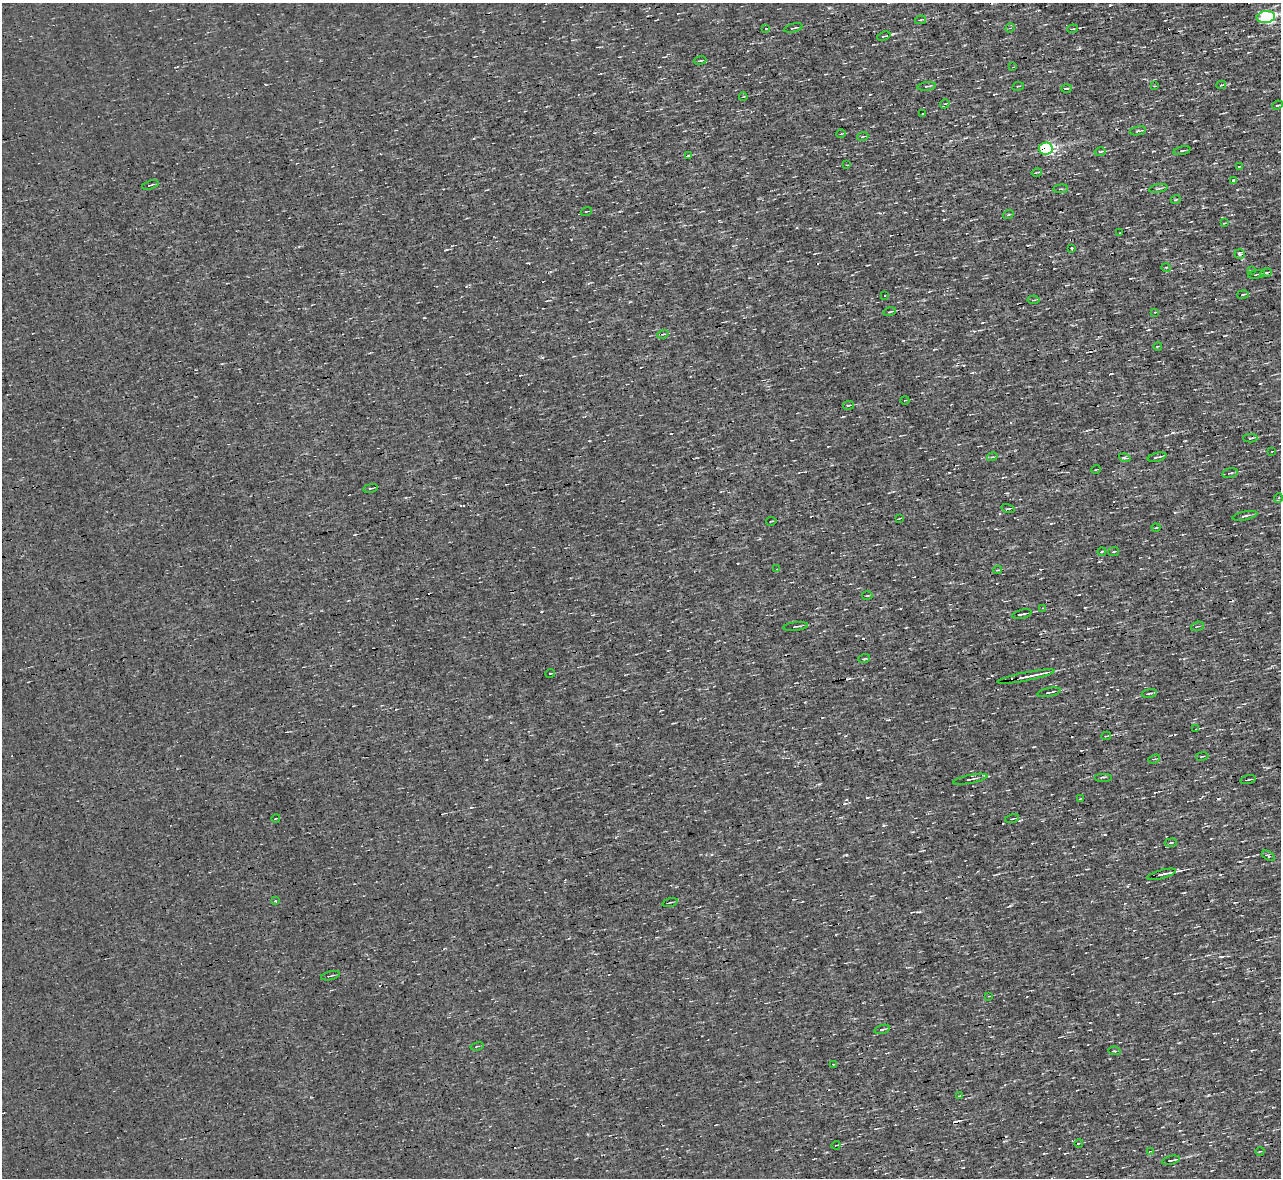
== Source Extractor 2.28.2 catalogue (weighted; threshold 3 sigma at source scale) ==
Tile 10 of 4 x 4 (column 2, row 3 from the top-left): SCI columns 1280-2558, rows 1321-2496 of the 5117 x 5112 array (HDU 1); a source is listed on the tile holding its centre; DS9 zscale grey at full resolution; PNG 1283 x 1180 px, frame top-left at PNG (2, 3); each listed source drawn as its Kron ellipse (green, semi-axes under 4 px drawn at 4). Shown black and unused: <1% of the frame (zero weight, under 3 of 4 exposures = <1% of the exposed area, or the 3 px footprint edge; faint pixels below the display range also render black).
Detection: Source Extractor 2.28.2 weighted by HDU 2 'WHT'; one run over the whole footprint, this tile lists its part. Background 0.00314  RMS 0.044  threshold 0.2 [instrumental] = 3 sigma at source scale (4.5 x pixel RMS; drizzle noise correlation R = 1.50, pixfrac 1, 0.05/0.05 arcsec/px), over >= 5 px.
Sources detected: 115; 6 cosmic-ray / hot-pixel residue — neither listed nor drawn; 2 inside a brighter listed object's ellipse — not listed separately; the other 107 listed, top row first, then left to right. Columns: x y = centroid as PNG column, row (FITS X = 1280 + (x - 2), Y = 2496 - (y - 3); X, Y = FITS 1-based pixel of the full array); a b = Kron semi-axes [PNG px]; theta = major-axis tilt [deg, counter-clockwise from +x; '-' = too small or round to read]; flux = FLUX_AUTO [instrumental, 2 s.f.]
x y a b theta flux
1266 17 9 6 6 930
921 20 5 4 - 5.8
793 28 9 3 13 8.4
1010 28 5 4 - 4.6
766 29 3 2 - 2.8
1072 29 5 3 - 5.5
884 36 7 3 18 5.5
700 60 6 3 10 5.3
1013 67 3 2 - 3.2
1221 85 5 3 - 6.3
927 86 9 2 7 6
1018 86 6 2 11 4.2
1155 86 4 2 - 3.3
1066 88 5 2 - 5
743 97 4 2 - 3.2
945 104 5 4 - 5.7
1277 105 5 3 - 6
923 113 3 2 - 5.3
1138 131 8 3 11 8.7
841 134 5 3 - 3.7
863 136 5 3 - 4.3
1046 149 7 6 - 630
1182 151 9 3 12 9.1
1100 152 5 2 - 8.7
689 155 4 2 - 4.9
847 165 3 2 - 3.2
1240 166 3 2 - 5
1037 172 5 2 - 4
1233 180 3 3 - 8.9
150 185 8 2 17 5.9
1158 188 9 3 11 7.3
1061 189 7 3 5 4.9
1176 199 5 3 - 3.8
586 211 6 2 19 3.9
1008 215 5 3 - 5
1224 223 3 2 - 3.7
1119 233 2 2 - 3.7
1072 249 3 3 - 12
1239 254 5 5 - 19
1166 267 5 3 - 4.1
1251 270 4 2 - 3.8
1266 273 6 4 17 6.4
1256 274 9 2 11 5.8
884 295 2 2 - 4.3
1243 295 6 2 10 5.8
1033 300 6 2 5 4.5
890 312 6 2 15 6.4
1155 312 3 3 - 2.6
663 334 6 3 15 6
1158 346 4 2 - 3.6
905 400 4 2 - 3.4
848 405 5 2 - 6
1250 438 7 4 -1 6.3
1272 451 3 2 - 2.7
992 457 5 3 - 4.6
1157 457 9 2 14 7.3
1125 458 6 4 -16 6.1
1096 469 4 3 - 3.1
1230 473 8 4 12 8.9
370 488 7 2 10 5.2
1278 498 5 3 - 4.3
1008 508 6 3 -15 7.8
1245 516 12 3 12 15
899 518 4 2 - 3.8
771 521 5 2 - 3.2
1156 528 4 3 - 4.4
1102 551 4 3 - 4.3
1114 552 5 3 - 4.8
777 569 3 2 - 2.8
998 570 4 3 - 5.4
867 595 5 2 - 4.3
1042 608 3 2 - 3.4
1022 614 10 3 13 9.9
796 626 12 3 6 8.4
1197 626 6 2 21 4
864 659 6 3 18 5.8
550 673 5 2 - 3.2
1026 677 29 3 11 46
1049 692 12 2 11 12
1149 693 8 2 8 7.1
1196 729 3 2 - 3.4
1106 736 5 3 - 6.2
1202 756 6 3 10 4.8
1154 759 6 4 21 5.9
1103 777 9 2 0 4.8
970 779 17 3 11 14
1248 780 8 2 15 6.3
1081 798 3 2 - 2.7
276 818 4 2 - 3.1
1012 818 7 2 13 4.5
1171 843 6 3 9 5.5
1268 856 7 4 -33 8.2
1162 874 15 3 15 25
276 901 3 3 - 8.7
670 902 8 2 18 4.5
330 976 9 2 14 6
989 996 4 3 - 4.2
882 1029 8 3 17 8.6
477 1046 7 3 14 5.7
1115 1051 6 4 -11 5.5
833 1064 3 3 - 5.3
960 1096 4 2 - 3.8
1079 1143 4 3 - 3.4
836 1145 4 2 - 3.8
1151 1151 4 2 - 3.1
1260 1151 4 2 - 3.1
1171 1160 9 2 13 11
Overlapping masked pixels (flux is a lower limit): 2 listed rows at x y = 1046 149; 1026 677
Isophote crosses this tile's border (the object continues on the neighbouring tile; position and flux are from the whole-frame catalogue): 1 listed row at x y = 1266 17
Unlisted compact peaks at least as high as the median listed source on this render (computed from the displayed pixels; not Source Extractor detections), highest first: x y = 1218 799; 846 855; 542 357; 1088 628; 1009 906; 884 825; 1221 957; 1173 433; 424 318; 1085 608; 1127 886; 819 784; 471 807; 903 341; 867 798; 963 365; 1034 747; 965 45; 1105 834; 541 611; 1110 374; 355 534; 1185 441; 797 227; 827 1152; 1099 561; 1260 383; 1051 523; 1097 170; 918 912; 1148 330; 474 138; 1195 141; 1175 512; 616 837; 738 563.